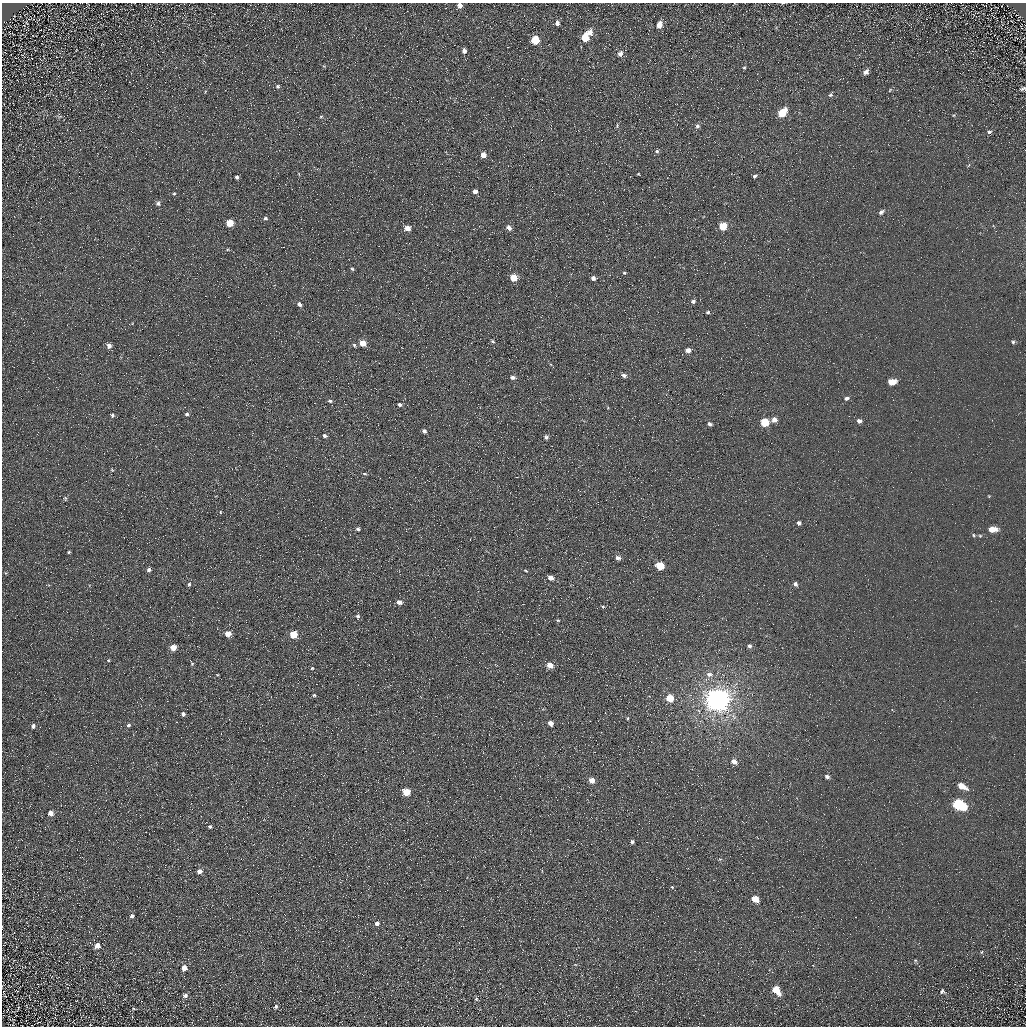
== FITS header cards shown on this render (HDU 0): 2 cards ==
NAXIS1  =                 1024 / Required FITS header
NAXIS2  =                 1024 / Required FITS header

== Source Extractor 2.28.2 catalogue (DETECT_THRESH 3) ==
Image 1024 x 1024 px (HDU 0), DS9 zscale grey, 1 PNG px = 1 image px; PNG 1028 x 1028 px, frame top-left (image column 1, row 1024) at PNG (2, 3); no overlay
Background 5.45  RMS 7.8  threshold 23.3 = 3 sigma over >= 5 px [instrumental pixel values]
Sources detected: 126; all 126 listed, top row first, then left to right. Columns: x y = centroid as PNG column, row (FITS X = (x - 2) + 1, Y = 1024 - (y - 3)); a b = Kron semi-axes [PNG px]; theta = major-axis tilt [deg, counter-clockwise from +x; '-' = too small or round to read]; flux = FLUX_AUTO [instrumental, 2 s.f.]
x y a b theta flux
783 3 5 3 - 450
460 5 5 5 - 2600
407 11 3 2 - 680
557 23 6 5 - 1900
659 25 6 5 - 4900
590 32 7 6 - 3200
585 37 6 5 - 15000
535 40 6 5 - 19000
464 51 5 4 - 1900
620 54 7 6 - 2400
744 67 5 4 - 660
866 72 7 5 40 2400
278 86 5 5 - 990
1023 89 5 3 - 1000
890 90 7 4 47 600
830 95 6 5 - 1000
782 113 7 5 50 16000
60 116 7 4 20 750
321 116 5 3 - 510
617 126 6 4 82 670
697 126 6 5 - 1300
989 132 6 5 - 1000
657 151 5 5 - 940
483 155 4 4 - 4600
638 174 4 3 - 400
754 176 5 4 - 970
237 177 4 4 - 1100
475 191 4 4 - 2600
174 194 4 3 - 530
158 203 6 6 - 1200
881 212 7 4 40 1500
265 218 5 5 - 1000
230 223 5 5 - 11000
723 226 5 5 - 16000
408 228 5 4 - 4300
509 228 5 4 - 2800
352 269 4 3 - 670
624 273 5 4 - 610
514 278 5 5 - 11000
593 278 4 4 - 1800
693 301 5 5 - 1200
299 304 7 5 -49 1600
708 312 5 4 - 700
493 341 5 4 - 730
1013 342 4 4 - 780
363 343 5 4 - 7100
354 345 5 4 - 680
109 346 5 5 - 2200
688 350 5 5 - 3400
623 375 7 4 -13 1700
512 377 6 4 0 1500
892 382 6 4 11 10000
846 398 6 5 - 1300
330 401 6 4 -9 970
400 404 5 4 - 1200
187 414 5 4 - 980
112 415 5 4 - 820
774 420 5 5 - 3200
859 421 5 4 - 2000
765 422 5 5 - 20000
710 424 4 3 - 1300
424 431 4 4 - 1400
324 436 4 4 - 1300
546 437 5 5 - 1200
112 470 4 3 - 460
364 474 5 3 - 520
65 498 6 4 -79 680
220 512 4 3 - 370
799 523 5 4 - 1500
358 529 4 4 - 850
992 529 8 5 -2 6400
974 535 5 4 - 720
980 536 6 4 -1 650
69 552 3 3 - 580
618 558 5 4 - 2100
660 566 6 5 - 17000
149 570 4 4 - 1500
526 571 6 3 -19 500
550 578 5 4 - 2900
189 584 5 4 - 870
795 584 5 4 - 1600
399 602 6 5 - 2500
603 606 5 3 - 530
358 616 6 6 - 1100
558 620 4 3 - 550
228 634 5 4 - 5000
293 634 5 5 - 14000
749 646 6 5 - 1400
173 647 5 4 - 7100
108 660 4 3 - 420
192 664 4 3 - 500
550 665 6 5 - 5400
312 668 4 4 - 530
709 674 10 7 -5 2700
314 695 4 4 - 580
670 698 5 5 - 11000
717 700 8 7 - 780000
183 714 4 3 - 1200
628 718 4 3 - 530
551 723 4 4 - 3300
128 725 5 4 - 1000
33 726 5 4 - 1300
734 762 5 4 - 3500
827 777 5 4 - 1400
592 780 5 4 - 4700
962 786 9 5 -27 7200
406 792 5 5 - 13000
959 804 9 6 -27 58000
51 813 5 5 - 3300
210 827 4 4 - 850
632 842 4 4 - 1100
199 871 5 4 - 2300
672 887 5 3 - 490
755 899 6 5 - 7000
132 916 5 4 - 1000
377 923 5 4 - 2200
97 946 6 5 - 3200
982 952 5 3 - 520
915 960 5 4 - 650
184 968 6 5 - 3400
776 990 8 5 -53 12000
942 991 8 7 - 1400
185 995 6 6 - 1500
476 999 6 5 - 790
276 1006 5 4 - 990
133 1008 6 3 -31 600
At the frame edge (FLAGS 8, measured only in part): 3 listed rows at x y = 783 3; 460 5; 1023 89